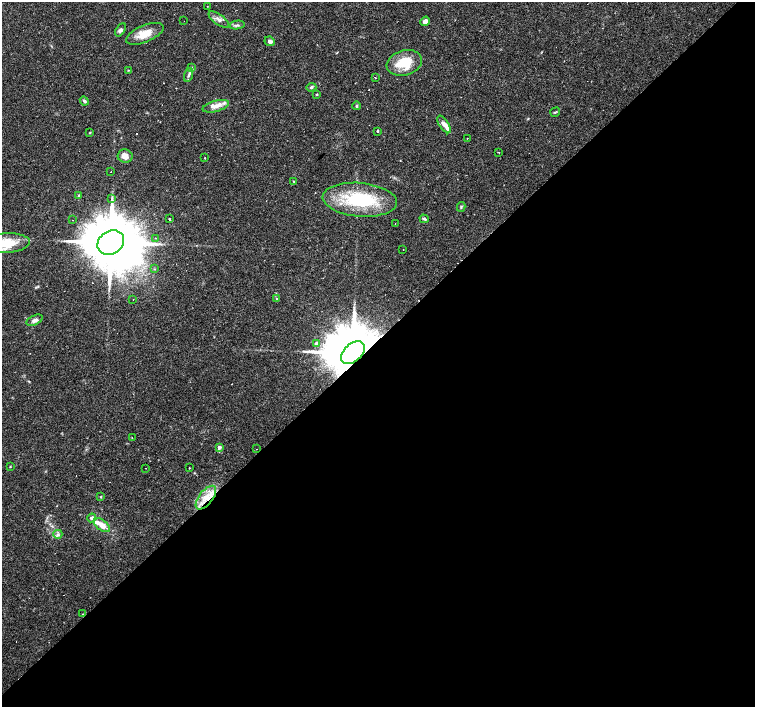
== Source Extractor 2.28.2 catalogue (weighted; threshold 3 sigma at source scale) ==
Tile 15 of 4 x 4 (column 3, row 4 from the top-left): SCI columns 3011-4515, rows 153-1562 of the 6021 x 6009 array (HDU 1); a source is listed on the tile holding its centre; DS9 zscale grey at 2 x 2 block average (1 PNG px = mean of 2 x 2 image px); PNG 757 x 709 px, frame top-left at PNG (2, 2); each listed source drawn as its Kron ellipse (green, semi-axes under 4 px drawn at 4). Shown black and unused: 52% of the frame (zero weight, under 2 of 3 exposures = <1% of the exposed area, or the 3 px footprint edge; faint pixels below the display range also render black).
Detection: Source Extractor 2.28.2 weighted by HDU 2 'WHT'; one run over the whole footprint, this tile lists its part. Background 0.0388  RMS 0.0031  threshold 0.0141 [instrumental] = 3 sigma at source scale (4.5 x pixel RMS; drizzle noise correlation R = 1.50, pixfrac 1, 0.0396/0.0396 arcsec/px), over >= 5 px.
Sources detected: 83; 18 cosmic-ray / hot-pixel residue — neither listed nor drawn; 7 inside a brighter listed object's ellipse — not listed separately; the other 58 listed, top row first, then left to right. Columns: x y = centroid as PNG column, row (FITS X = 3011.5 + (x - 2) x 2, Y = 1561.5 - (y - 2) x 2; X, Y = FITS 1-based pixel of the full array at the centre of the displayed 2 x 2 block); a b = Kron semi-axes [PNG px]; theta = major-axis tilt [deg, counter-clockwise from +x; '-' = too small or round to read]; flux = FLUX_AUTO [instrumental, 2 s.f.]
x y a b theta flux
207 6 2 2 - 0.42
219 20 12 5 -37 3.2
184 21 2 2 - 0.24
425 21 5 4 - 2.9
237 25 8 3 10 1.4
120 30 7 4 58 2.1
145 34 20 8 22 11
270 41 5 4 - 2
404 63 18 12 16 21
191 68 3 3 - 0.94
128 70 2 2 - 0.35
188 75 7 3 71 1.7
375 78 2 2 - 1.1
311 87 5 4 - 1.1
317 94 3 2 - 0.63
84 101 5 4 - 1.5
216 106 13 5 15 5.4
356 106 4 3 - 0.94
555 112 5 3 - 0.96
444 124 10 4 -57 4.4
378 131 3 2 - 0.67
90 133 4 2 - 0.53
467 139 2 2 - 0.76
499 152 2 2 - 0.53
125 156 7 6 - 5.9
205 158 2 2 - 0.61
111 172 2 2 - 0.42
294 181 3 2 - 0.4
79 196 3 3 - 1
112 198 4 2 - 0.75
360 200 37 17 -5 55
461 207 5 2 - 0.84
169 219 2 2 - 8.3
424 219 5 3 - 1.4
72 220 2 2 - 1
395 223 2 2 - 0.28
155 238 2 2 - 0.46
6 243 24 10 3 21
111 243 14 11 35 7500
403 250 2 2 - 0.33
154 269 3 2 - 0.5
133 299 2 2 - 0.45
276 299 3 2 - 0.47
35 320 8 4 25 2.8
316 344 3 3 - 4.4
353 353 14 8 42 8600
132 437 2 2 - 0.46
219 447 3 3 - 3.7
257 449 2 2 - 0.24
10 466 3 2 - 0.43
145 468 2 2 - 0.6
189 468 2 2 - 0.32
100 497 3 2 - 0.38
206 498 14 7 52 10
92 518 4 4 - 2.3
102 525 9 5 -38 7.5
58 534 4 3 - 1.4
82 614 2 2 - 0.36
Overlapping masked pixels (flux is a lower limit): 2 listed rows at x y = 353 353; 206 498
Isophote crosses this tile's border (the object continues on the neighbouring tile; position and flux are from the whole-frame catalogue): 1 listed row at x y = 6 243
Diffuse or blended objects may show on this block-average render without a row.